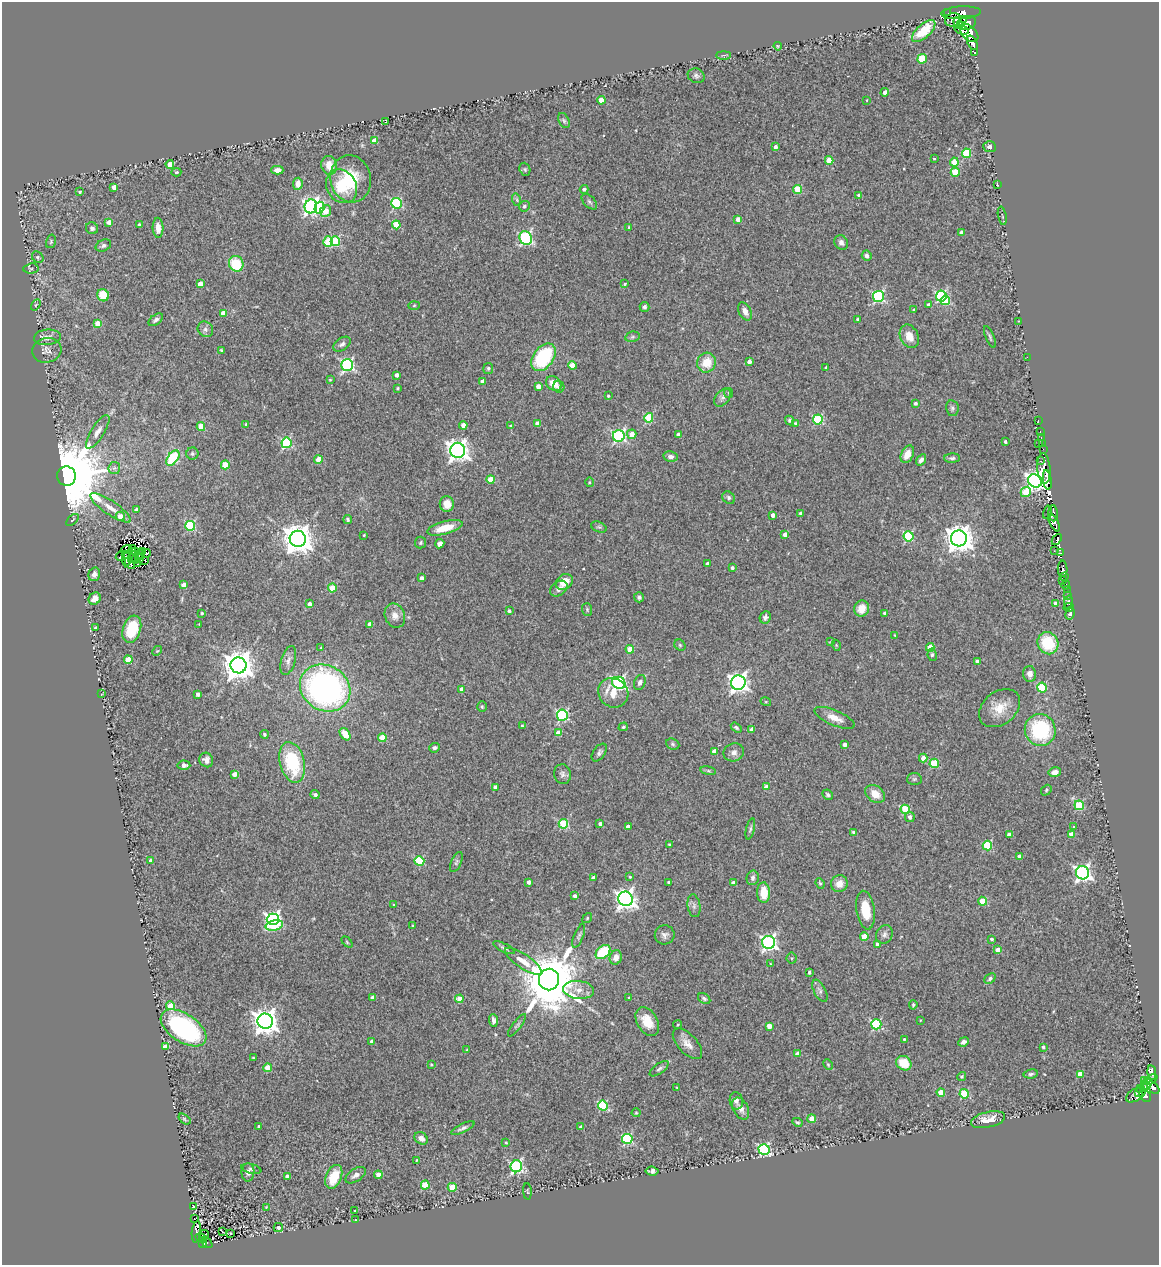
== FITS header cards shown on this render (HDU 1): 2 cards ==
NAXIS1  =                 1157
NAXIS2  =                 1263

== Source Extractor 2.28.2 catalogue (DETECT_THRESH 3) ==
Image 1157 x 1263 px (HDU 1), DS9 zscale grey, 1 PNG px = 1 image px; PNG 1161 x 1267 px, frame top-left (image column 1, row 1263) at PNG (2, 2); each listed source drawn as its Kron ellipse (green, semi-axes under 4 px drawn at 4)
Background 0.253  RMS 0.02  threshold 0.0595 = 3 sigma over >= 5 px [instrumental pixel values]
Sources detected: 434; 9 with non-positive FLUX_AUTO (blend fragments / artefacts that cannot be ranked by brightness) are neither listed nor drawn; the other 425 listed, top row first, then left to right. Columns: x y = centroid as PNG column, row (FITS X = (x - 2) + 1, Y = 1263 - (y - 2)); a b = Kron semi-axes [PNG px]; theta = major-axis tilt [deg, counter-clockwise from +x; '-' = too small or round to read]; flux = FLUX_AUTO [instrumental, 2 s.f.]
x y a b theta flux
948 13 3 2 - 23
961 13 20 6 3 490
963 19 2 2 - 1500
953 20 8 6 18 360
958 23 6 3 -68 220
966 23 10 6 16 640
961 30 7 4 -17 400
924 31 14 6 42 28
969 33 11 7 -44 560
972 43 8 4 -61 280
778 46 4 3 - 1.3
974 52 3 3 - 43
723 55 7 4 0 1.6
922 59 5 4 - 52
696 76 8 7 - 3.8
885 92 4 4 - 5.5
601 100 4 4 - 20
867 100 3 2 - 0.92
386 121 3 2 - 1.1
564 121 8 5 -63 2.9
374 141 4 4 - 18
775 147 4 3 - 5
989 147 6 5 - 3.6
966 153 4 4 - 59
934 159 3 2 - 1.1
829 160 4 4 - 27
954 162 4 4 - 26
170 164 4 4 - 22
329 165 9 7 -76 17
525 169 7 5 -70 2.1
277 170 6 4 0 8
176 172 5 4 - 1.8
955 172 4 4 - 29
351 179 24 20 -78 60
298 184 6 5 - 12
997 184 3 2 - 0.94
342 186 17 15 -58 38
114 187 4 4 - 9.2
584 189 4 4 - 4.3
797 189 4 4 - 44
80 192 4 3 - 2.4
859 195 4 3 - 3.8
517 200 6 4 -72 2
589 202 9 5 -45 3.5
397 203 5 5 - 130
311 206 7 6 - 350
524 206 5 5 - 3.4
319 208 6 4 73 110
326 211 6 5 - 22
1002 216 9 3 -79 1.5
738 220 4 4 - 9.4
109 222 4 4 - 8.8
139 225 3 3 - 2.6
396 225 4 4 - 31
629 227 3 2 - 1
92 228 6 5 - 3.9
158 228 10 5 -87 8.5
961 233 4 4 - 11
526 238 7 6 - 210
51 241 7 5 76 2.4
335 241 5 4 - 80
328 242 5 5 - 45
841 242 7 6 - 5.4
103 245 8 5 26 3.4
867 256 5 5 - 3.5
38 257 6 5 - 2.7
236 264 8 7 - 47
31 269 7 5 6 2.8
200 284 4 4 - 16
624 284 3 2 - 2
103 295 6 5 - 32
878 296 5 5 - 170
941 296 5 5 - 130
945 300 5 4 - 61
36 305 6 4 58 2
414 305 6 4 2 1.4
929 305 4 4 - 3.6
644 307 5 5 - 3.8
914 310 3 3 - 2.6
745 311 10 6 -63 7.5
223 313 4 4 - 11
858 319 3 3 - 3.2
156 320 8 5 38 4.2
1018 321 3 2 - 1.1
98 323 4 4 - 19
205 329 8 7 - 4.4
909 336 12 9 -64 15
47 337 13 7 6 7.1
632 337 7 5 12 2.4
990 337 11 3 -68 2.6
342 344 9 6 36 4.6
47 350 14 12 14 8.6
221 351 4 3 - 1.6
543 357 15 10 54 110
1027 357 2 2 - 12
749 362 4 3 - 6.6
707 363 10 9 - 25
347 365 6 6 - 230
572 366 4 4 - 25
488 368 5 5 - 2.3
826 368 3 3 - 2.8
396 375 4 4 - 5.8
330 380 3 2 - 1.2
482 382 4 4 - 8.5
554 384 8 6 -39 16
538 386 4 4 - 14
559 387 6 5 - 4.1
397 388 3 3 - 1.5
729 393 5 4 - 1.6
608 396 3 3 - 1.7
722 398 10 7 50 4.9
915 403 4 3 - 2.9
952 408 8 6 -80 3.2
649 418 5 4 - 60
818 419 5 5 - 100
790 420 5 4 - 2.5
1038 420 2 2 - 5.5
795 423 4 3 - 1.9
246 424 3 3 - 1.5
537 424 4 4 - 12
463 425 4 4 - 11
511 426 3 3 - 1.5
201 427 4 4 - 36
98 432 19 6 58 9.5
1040 432 3 2 - 5.9
632 434 5 4 - 14
678 435 4 4 - 8.8
619 436 6 6 - 220
1041 438 3 2 - 8.3
1005 442 3 3 - 2.9
286 443 5 5 - 120
1039 444 3 2 - 2.8
1042 444 2 2 - 4.2
1043 449 2 2 - 4.8
458 450 7 7 - 890
192 454 6 6 - 2.7
907 454 9 6 65 14
671 457 7 5 -10 5
173 458 9 5 54 110
952 458 8 4 1 3.6
318 460 4 4 - 24
921 460 6 4 56 5
1040 461 3 2 - 31
225 465 4 4 - 36
114 468 6 6 - 3.6
1044 468 15 6 -86 310
66 476 10 9 - 22000
491 479 4 4 - 32
1047 480 10 4 -81 260
1035 481 7 6 - 620
589 482 5 3 - 1.3
1026 492 5 5 - 39
729 498 7 5 -48 3
447 504 8 7 - 17
111 508 24 7 -34 14
136 510 4 3 - 6.7
1047 512 7 3 76 38
800 513 3 3 - 2.2
1053 513 8 4 -88 29
773 515 4 3 - 6.1
120 516 4 4 - 12
348 519 4 3 - 2.3
72 520 7 3 40 1.3
1054 523 9 4 -64 130
190 526 5 5 - 94
599 527 8 5 -23 2.2
445 528 18 6 15 26
785 534 4 3 - 8.4
364 535 4 4 - 1.3
909 536 5 5 - 99
959 538 8 8 - 1600
298 539 8 8 - 2100
1057 539 6 3 51 37
420 543 6 5 - 2.2
440 544 5 4 - 7.1
127 549 5 2 - 0.46
133 549 3 2 - 0.2
135 551 3 2 - 1.5
1054 551 2 2 - 4
143 552 4 2 - 1.1
146 553 5 3 - 4.3
1060 553 3 2 - 19
125 554 3 2 - 2.8
139 555 5 2 - 2.2
120 556 5 2 - 0.68
127 558 8 4 84 3.9
132 559 2 2 - 1.2
135 559 4 2 - 1.7
139 559 3 3 - 4
145 560 2 2 - 1.4
130 563 6 2 -51 0.42
708 563 3 3 - 4.1
137 564 3 2 - 0.23
732 568 4 3 - 2.7
1063 569 8 5 -90 36
94 574 7 5 71 7.4
1065 576 3 2 - 13
421 578 4 3 - 5.6
1063 581 2 2 - 2.2
564 582 9 7 36 21
184 585 4 4 - 12
1066 585 4 3 - 20
332 588 4 4 - 35
559 589 9 6 36 6.7
1067 590 3 2 - 4.2
1068 595 2 2 - 6.1
639 597 5 5 - 3.2
95 599 6 5 - 10
1068 602 6 3 78 1.2
1055 603 4 4 - 4.8
309 604 4 4 - 6.8
1069 607 5 3 - 10
587 609 6 5 - 2.3
862 609 8 7 - 17
509 611 3 3 - 2.9
202 613 3 3 - 2.1
885 613 4 4 - 5.5
1070 614 6 4 62 2.5
395 616 12 10 -66 11
765 617 6 5 - 3.8
199 624 2 2 - 0.73
370 624 4 4 - 12
96 628 3 3 - 2.8
132 629 14 9 72 53
895 635 3 2 - 1.2
831 642 4 2 - 1.5
1048 643 11 10 - 57
680 645 6 5 - 2.2
836 645 5 3 - 1.1
321 647 3 2 - 0.88
930 647 4 4 - 25
630 649 4 4 - 26
157 651 5 4 - 1.4
932 655 6 4 -80 2.3
128 660 4 4 - 37
288 661 15 7 74 7
977 662 4 4 - 5.4
239 665 8 8 - 2000
1030 674 8 6 -87 8.1
640 682 8 5 67 4.4
619 683 6 6 - 280
738 683 7 7 - 640
1042 687 5 5 - 79
325 688 26 22 -31 400
462 689 4 4 - 13
613 693 15 14 - 22
102 694 4 2 - 0.83
198 694 4 3 - 4.9
766 702 5 3 - 1.4
482 707 5 4 - 1.8
1000 708 23 16 38 28
562 715 5 5 - 150
835 718 21 7 -23 14
522 726 3 3 - 1.8
623 727 5 3 - 1.8
736 727 6 4 -33 2.7
752 729 4 4 - 6.2
1040 730 16 15 - 110
558 733 4 4 - 14
264 734 4 3 - 2.9
345 734 7 4 -54 17
382 738 4 4 - 30
673 744 7 5 -23 2.3
844 744 3 3 - 4.2
434 748 5 5 - 2.7
714 751 4 4 - 16
734 752 10 9 - 6.7
599 753 10 6 54 4
923 758 4 4 - 8.7
206 760 7 6 - 6.7
292 762 21 12 -75 87
934 763 4 4 - 52
184 765 6 4 -2 6.3
708 771 8 4 -9 2.1
1055 772 6 5 - 6.7
234 774 4 4 - 11
562 774 10 8 -76 4.9
914 779 7 6 - 2.5
495 787 4 4 - 8.3
766 787 4 4 - 9.4
1046 790 6 4 50 1.7
875 794 11 8 -37 17
315 795 4 3 - 3.5
827 795 5 4 - 2.4
1079 805 5 4 - 64
905 809 5 4 - 60
910 817 5 5 - 4.9
563 824 5 4 - 78
600 824 3 3 - 4.1
628 826 4 4 - 8.1
1074 827 4 3 - 1.2
750 829 11 4 76 2.8
853 832 4 3 - 2.7
1009 834 3 3 - 5.2
1071 834 4 4 - 14
669 844 3 2 - 1.7
987 846 5 4 - 69
1019 856 4 4 - 6.5
151 861 4 4 - 7.8
419 861 5 5 - 62
456 862 11 5 67 3.3
1083 873 7 6 - 430
630 877 3 3 - 1.8
593 878 4 4 - 4.9
753 878 7 6 - 4
528 882 4 3 - 5.3
668 882 3 3 - 2.1
733 883 4 4 - 7.3
820 883 5 4 - 1.9
839 883 8 8 - 14
764 893 10 6 -87 26
574 896 3 3 - 3.7
625 899 7 7 - 730
983 901 4 4 - 34
394 905 3 3 - 1.3
694 906 11 6 -81 5.4
866 910 19 9 -82 35
587 918 5 4 - 1.6
273 919 6 5 - 350
274 925 9 5 11 53
413 926 3 3 - 2.3
884 934 9 8 - 5.4
665 935 10 9 - 5.9
579 936 12 4 68 3.2
864 936 4 4 - 24
991 939 3 3 - 3
347 942 6 4 -47 1.9
769 942 6 6 - 350
878 944 4 4 - 6.3
504 948 11 4 -26 3.3
998 950 4 4 - 14
603 952 8 5 42 66
616 957 7 6 - 8.7
792 958 5 5 - 2.1
523 961 21 7 -34 16
770 964 4 2 - 1.1
809 972 4 4 - 2.5
990 978 6 4 43 3
549 979 11 10 - 11000
578 990 15 9 -6 14
820 991 12 6 -63 5.3
373 997 4 4 - 7.9
629 998 3 3 - 2.6
704 998 7 5 -34 3
459 999 4 4 - 18
913 1005 4 3 - 1.9
171 1006 4 4 - 38
493 1020 6 4 -86 4.5
920 1020 3 2 - 0.77
265 1021 8 7 - 1300
647 1022 15 10 -59 23
876 1024 5 5 - 120
517 1025 13 4 53 3
678 1025 5 3 - 1.3
769 1026 4 4 - 14
184 1028 26 14 -34 200
904 1039 4 4 - 1.4
372 1042 4 4 - 5.3
963 1042 6 4 24 4.3
687 1044 19 9 -47 13
165 1046 4 4 - 16
1043 1047 3 3 - 2.4
467 1050 3 3 - 1
798 1054 4 4 - 11
253 1058 3 2 - 1.2
904 1063 8 7 - 26
431 1065 4 3 - 1.2
828 1065 6 4 -63 1.8
268 1068 4 4 - 23
659 1069 11 5 35 3.4
1152 1073 7 4 -79 51
1031 1074 7 4 9 3
1080 1074 4 4 - 17
962 1076 4 4 - 2.5
1150 1080 7 4 28 100
1144 1081 4 3 - 21
1146 1085 7 4 43 92
676 1087 4 3 - 1.1
1153 1088 7 4 -45 130
1140 1089 4 3 - 24
941 1092 4 4 - 21
1139 1093 4 3 - 41
964 1094 4 4 - 73
1136 1095 11 6 31 74
1145 1096 7 5 -57 140
736 1101 9 6 -80 5.8
603 1106 5 5 - 94
741 1109 12 7 -62 9.1
636 1113 4 4 - 1.3
184 1119 7 4 -37 2
812 1119 4 4 - 21
988 1120 17 7 13 17
797 1122 5 4 - 1.8
259 1126 3 3 - 2.6
581 1127 3 3 - 4.3
463 1128 13 4 25 4.5
421 1138 7 5 -34 6.2
627 1139 5 5 - 110
506 1143 4 3 - 1.2
764 1149 5 5 - 230
416 1160 3 2 - 1
516 1166 6 6 - 220
251 1169 10 4 -13 3.2
652 1171 6 4 -6 4.3
248 1172 9 6 89 4.7
356 1175 11 6 34 6.5
378 1175 4 4 - 16
287 1176 4 3 - 5.7
334 1177 12 7 68 33
425 1185 4 4 - 53
452 1187 4 4 - 36
527 1191 8 3 -87 1.2
194 1206 4 4 - 1.2
266 1207 4 4 - 1.1
355 1211 3 3 - 1.7
194 1219 2 2 - 0.9
355 1220 2 2 - 0.8
278 1228 4 4 - 5.1
222 1231 3 2 - 1.2
196 1232 11 4 84 37
230 1233 2 2 - 0.77
204 1234 5 2 - 1.4
201 1238 6 2 -31 5.3
207 1242 6 3 -50 7.1
202 1244 3 3 - 27
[9 non-positive-flux detections neither listed nor drawn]